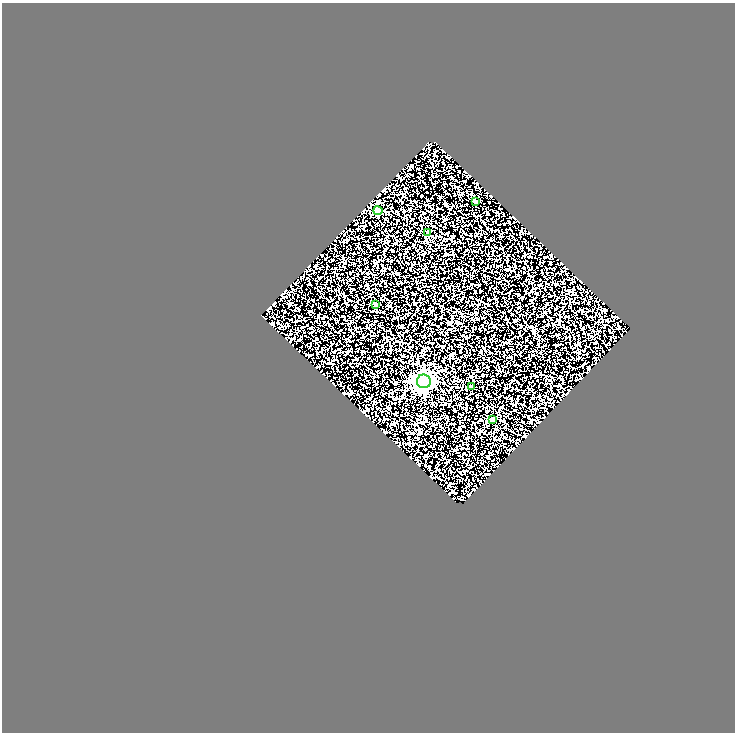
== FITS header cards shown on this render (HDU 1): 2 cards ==
NAXIS1  =                  733
NAXIS2  =                  730

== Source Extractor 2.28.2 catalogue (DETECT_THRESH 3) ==
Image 733 x 730 px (HDU 1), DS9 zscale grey, 1 PNG px = 1 image px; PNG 737 x 734 px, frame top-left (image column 1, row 730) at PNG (2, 3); each listed source drawn as its Kron ellipse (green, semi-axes under 4 px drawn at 4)
Background 0.199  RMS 0.32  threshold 0.965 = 3 sigma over >= 5 px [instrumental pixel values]
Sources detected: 7; all 7 listed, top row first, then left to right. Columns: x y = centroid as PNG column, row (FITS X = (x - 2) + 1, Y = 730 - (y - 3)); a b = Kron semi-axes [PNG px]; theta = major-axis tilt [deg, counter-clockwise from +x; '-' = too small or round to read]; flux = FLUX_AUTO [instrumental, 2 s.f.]
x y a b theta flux
475 202 3 3 - 34
378 211 4 4 - 250
428 232 4 3 - 94
375 304 3 3 - 40
424 381 7 7 - 8400
471 386 3 3 - 46
492 419 4 3 - 95